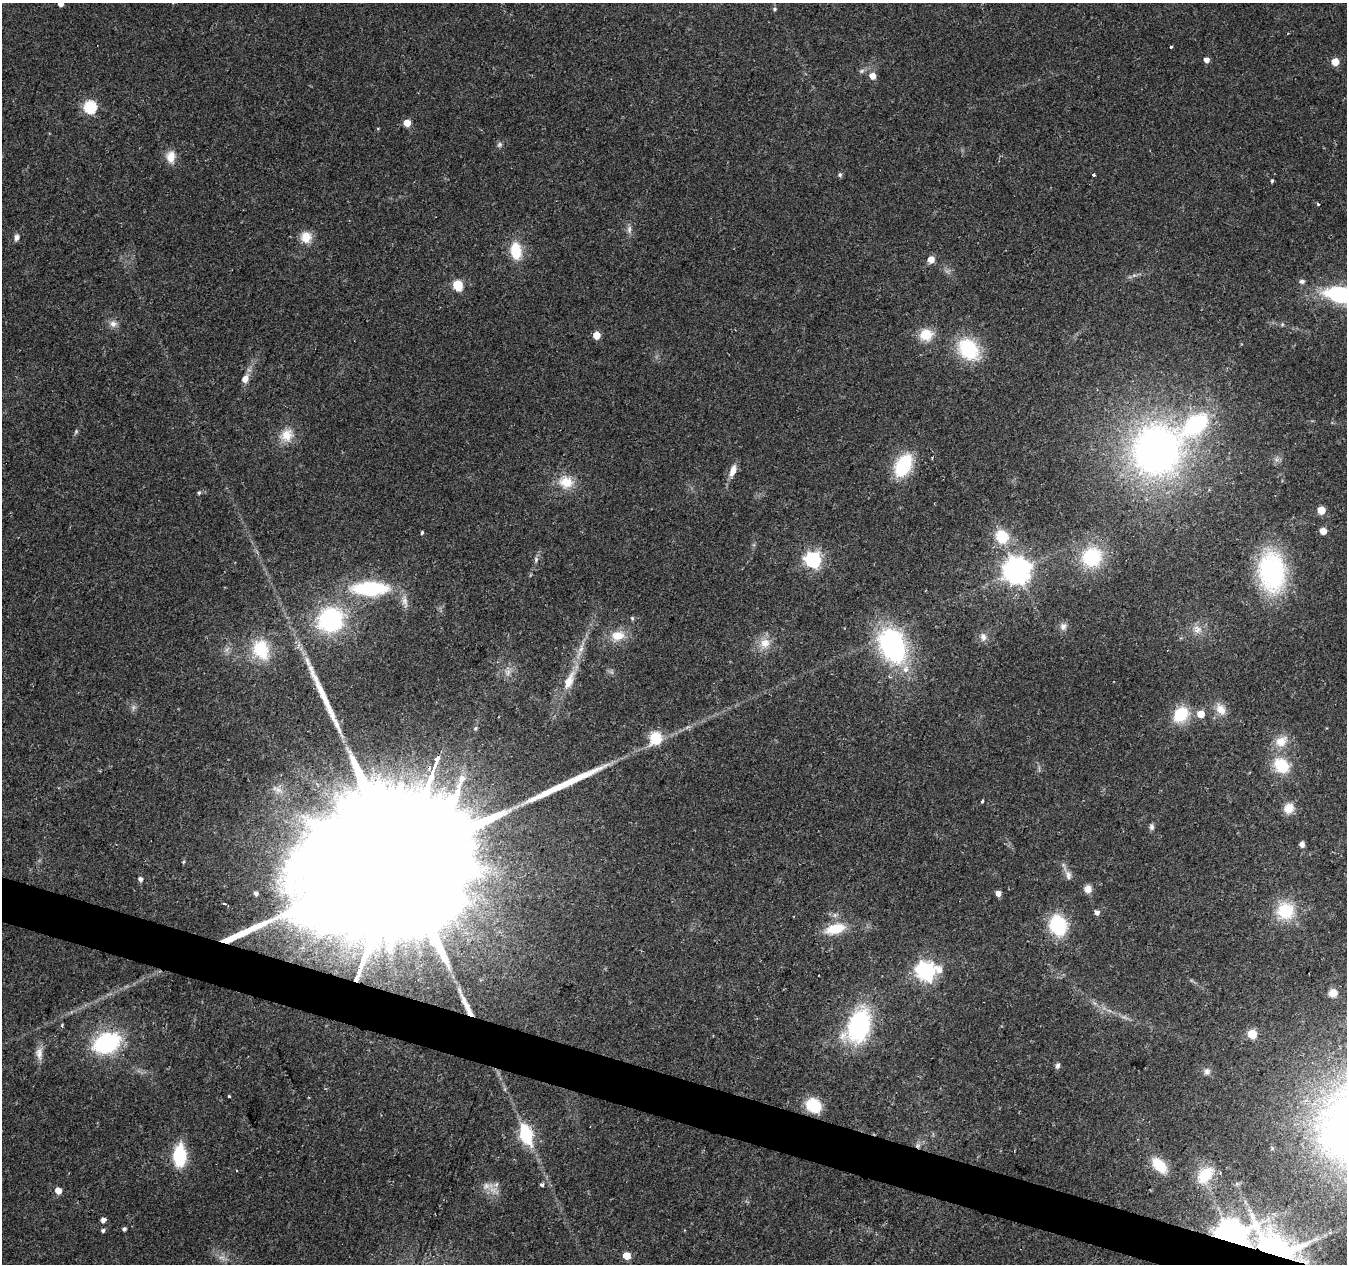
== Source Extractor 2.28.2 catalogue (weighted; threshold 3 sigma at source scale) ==
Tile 6 of 4 x 4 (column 2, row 2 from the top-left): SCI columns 1353-2697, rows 2804-4065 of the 5387 x 5542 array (HDU 1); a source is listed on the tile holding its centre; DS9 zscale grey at full resolution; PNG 1349 x 1266 px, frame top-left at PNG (2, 3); no overlay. Shown black and unused: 3% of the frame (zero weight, under 2 of 3 exposures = <1% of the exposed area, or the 3 px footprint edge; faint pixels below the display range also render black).
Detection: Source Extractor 2.28.2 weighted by HDU 2 'WHT'; one run over the whole footprint, this tile lists its part. Background 0.0295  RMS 0.0033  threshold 0.015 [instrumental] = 3 sigma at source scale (4.5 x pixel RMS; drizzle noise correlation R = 1.50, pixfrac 1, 0.0396/0.0396 arcsec/px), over >= 5 px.
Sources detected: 113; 1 too faint to see at this stretch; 1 cosmic-ray / hot-pixel residue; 2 long thin detections or spike segments (spike, bleed or trail) — not listed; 2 inside a brighter listed object's ellipse — not listed separately; the other 107 listed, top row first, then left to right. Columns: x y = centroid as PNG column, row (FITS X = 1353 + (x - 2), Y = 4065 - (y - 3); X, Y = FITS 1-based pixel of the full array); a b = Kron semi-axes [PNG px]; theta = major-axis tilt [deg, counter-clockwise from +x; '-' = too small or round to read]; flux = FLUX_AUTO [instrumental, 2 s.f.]
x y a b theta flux
60 3 4 4 - 2.6
774 9 5 4 - 0.47
1171 47 4 3 - 0.42
1206 60 5 4 - 2.1
1335 62 5 5 - 8.6
862 71 8 6 21 0.79
872 76 5 5 - 3.6
90 107 6 6 - 43
407 123 5 5 - 6.1
499 145 8 6 48 0.84
171 157 15 11 85 4.1
840 175 5 5 - 0.76
1093 175 3 3 - 2.4
1272 181 4 3 - 0.49
1318 204 3 3 - 0.94
629 229 12 6 80 1.3
17 237 8 6 80 1.3
306 237 14 13 - 4.8
516 251 18 11 -84 10
931 259 5 5 - 4.3
1134 275 7 4 19 0.79
1302 281 7 6 - 1
458 285 6 5 - 21
1339 295 21 7 -8 63
113 324 11 9 -7 2
596 335 5 5 - 7.7
926 335 16 14 13 6.6
968 349 22 17 -48 23
245 379 12 9 71 2.3
287 435 20 16 36 6
1156 450 52 49 61 170
903 465 21 13 62 23
733 471 17 8 69 3.1
566 482 20 17 -18 7.2
199 493 5 4 - 0.46
1321 510 5 5 - 9
1323 531 5 5 - 4.7
422 532 4 3 - 0.46
1002 537 18 16 -59 9.6
1092 557 22 19 24 20
536 559 8 6 77 0.89
813 559 7 6 - 100
1017 570 8 8 - 430
1272 572 32 21 -84 61
370 588 35 13 1 33
405 601 13 8 -78 2.2
632 618 6 5 - 0.51
330 620 26 23 27 41
1063 626 10 8 -74 1.7
1197 629 12 11 - 2.9
618 636 21 14 13 6
983 637 11 8 -79 1.8
765 643 15 13 24 4.5
892 645 36 24 -67 59
581 648 12 6 72 2
261 649 26 20 -69 15
569 681 28 10 65 6.2
1221 709 17 12 -56 3.8
1181 714 15 12 48 13
1201 714 5 5 - 6.1
655 737 6 6 - 33
1281 741 18 14 36 5.1
1281 765 15 11 -42 13
277 789 19 7 -25 2.8
982 801 4 3 - 0.88
1289 808 13 11 51 4
1152 827 8 6 89 0.94
1302 844 5 4 - 2
183 862 5 3 - 0.4
396 868 155 32 69 66000
1068 875 14 8 -74 2
140 879 5 5 - 1.2
1088 889 9 8 - 2.5
256 893 5 4 - 1.1
998 893 5 4 - 2.4
225 904 4 3 - 0.5
1285 911 21 20 - 14
1097 912 5 5 - 1.5
1058 925 18 14 -75 24
835 929 23 11 13 9.5
926 971 8 7 - 160
1333 993 8 8 - 3.3
467 1007 36 6 -64 5.3
62 1025 4 3 - 0.54
859 1026 30 19 70 49
1252 1034 5 5 - 16
107 1043 23 16 23 39
39 1053 18 9 89 2.7
1057 1066 6 5 - 1.2
1207 1072 9 8 - 1.5
229 1096 3 3 - 0.52
309 1097 3 2 - 0.4
814 1106 12 9 -37 20
526 1134 19 10 -73 19
1333 1140 22 13 -69 78
179 1155 20 11 89 19
1159 1165 17 10 -46 11
1205 1175 23 16 49 11
542 1185 4 3 - 1.5
486 1186 10 10 - 2.4
58 1191 5 5 - 4.9
103 1220 5 4 - 1.7
124 1229 4 4 - 0.87
103 1231 5 4 - 0.73
1230 1236 8 8 - 760
1275 1250 62 31 -32 110
626 1256 5 5 - 8.8
Overlapping masked pixels (flux is a lower limit): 4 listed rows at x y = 396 868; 467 1007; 1230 1236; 1275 1250
Isophote crosses this tile's border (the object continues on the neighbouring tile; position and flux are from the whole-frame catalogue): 3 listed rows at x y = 60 3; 1339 295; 1275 1250